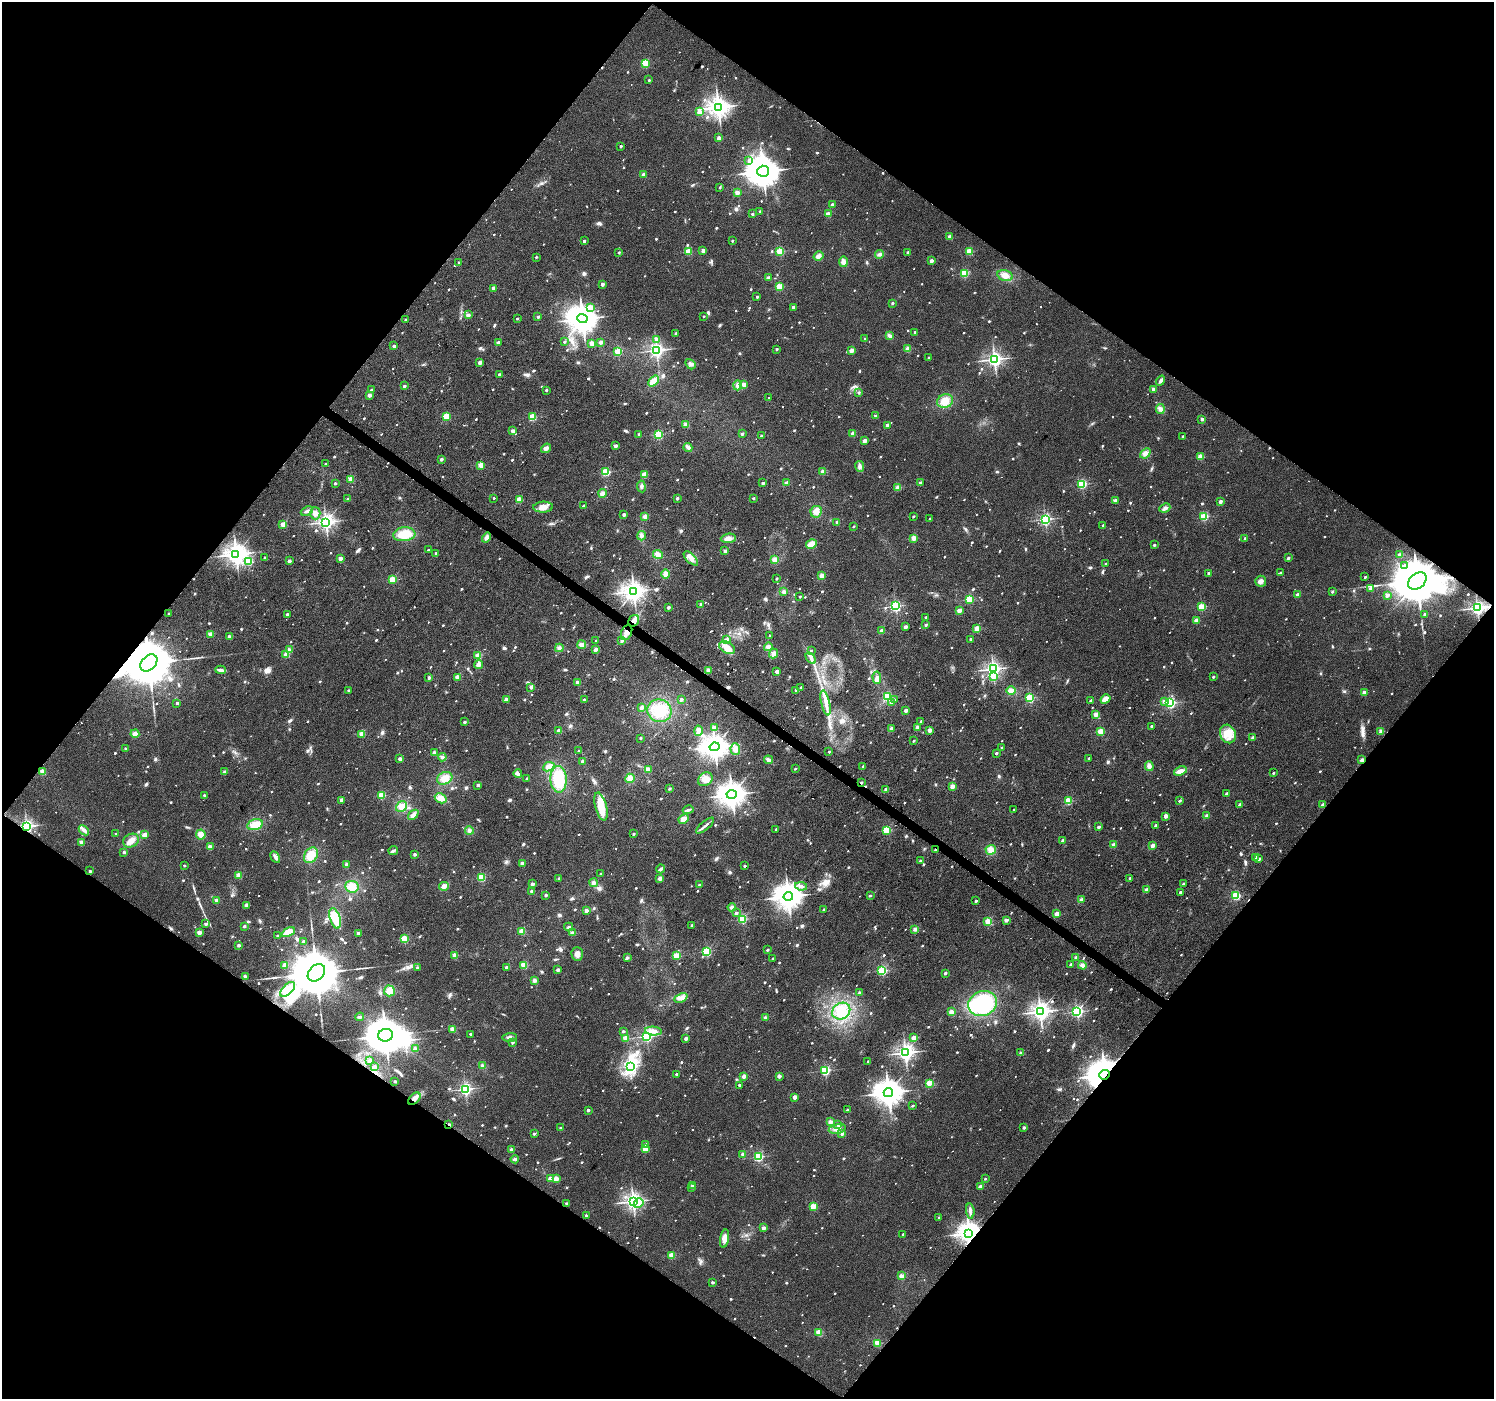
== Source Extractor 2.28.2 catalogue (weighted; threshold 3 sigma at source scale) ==
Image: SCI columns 6-5970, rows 247-5832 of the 5970 x 6010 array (HDU 1 of 3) = the unmasked area's bounding box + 8 px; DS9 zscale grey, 4 x 4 block average (1 PNG px = mean of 4 x 4 image px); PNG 1496 x 1401 px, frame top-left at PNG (2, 2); each listed source drawn as its Kron ellipse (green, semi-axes under 4 px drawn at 4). Shown black and unused: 50% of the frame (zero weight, under 2 of 3 exposures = <1% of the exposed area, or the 3 px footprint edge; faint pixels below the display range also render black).
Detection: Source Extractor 2.28.2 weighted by HDU 2 'WHT'. Background 0.0472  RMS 0.0081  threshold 0.0366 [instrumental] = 3 sigma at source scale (4.5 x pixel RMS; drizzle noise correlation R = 1.50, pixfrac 1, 0.0396/0.0396 arcsec/px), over >= 5 px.
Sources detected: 1439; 10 too faint to see at this stretch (4 x 4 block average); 2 inside a brighter object's white glare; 12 cosmic-ray / hot-pixel residue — neither listed nor drawn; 7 coinciding with a brighter row at this scale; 21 inside a brighter listed object's ellipse — not listed separately; of the other 1387, all 500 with FLUX_AUTO >= 10.8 (the completeness limit of this list) listed and drawn (887 fainter detections not listed), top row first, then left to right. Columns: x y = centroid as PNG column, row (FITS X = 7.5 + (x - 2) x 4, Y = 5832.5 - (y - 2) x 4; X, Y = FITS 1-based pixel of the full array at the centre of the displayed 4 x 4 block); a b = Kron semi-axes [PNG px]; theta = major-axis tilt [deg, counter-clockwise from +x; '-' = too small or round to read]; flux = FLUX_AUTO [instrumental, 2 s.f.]
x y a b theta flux
645 63 2 2 - 250
649 80 2 2 - 12
718 107 3 3 - 4400
699 112 2 2 - 80
719 138 2 2 - 82
621 146 2 2 - 18
749 160 2 2 - 12
763 171 5 5 - 12000
644 174 2 2 - 92
720 188 2 2 - 11
737 193 2 2 - 98
832 205 2 2 - 52
760 212 2 2 - 25
752 214 2 2 - 15
828 214 2 2 - 100
950 237 2 2 - 89
584 241 2 2 - 22
732 241 2 2 - 17
688 251 2 2 - 200
703 251 2 2 - 59
780 251 2 2 - 350
969 251 2 2 - 220
619 252 2 2 - 16
908 252 2 2 - 36
880 254 4 3 - 16
819 256 5 4 - 22
536 257 2 2 - 14
931 261 2 2 - 53
459 262 2 2 - 15
843 262 5 3 - 26
964 273 2 2 - 330
1005 275 8 5 -14 37
768 278 2 2 - 48
602 284 2 2 - 43
779 287 2 2 - 250
494 288 2 2 - 62
757 297 2 2 - 13
892 303 2 2 - 21
591 307 2 2 - 170
793 307 2 2 - 22
468 315 3 3 - 12
704 316 2 2 - 11
538 317 2 2 - 19
517 318 2 2 - 12
582 319 5 4 - 7400
405 320 2 2 - 12
915 332 2 2 - 32
676 333 2 2 - 24
889 336 4 3 - 16
657 339 2 2 - 79
865 339 2 2 - 15
564 342 2 2 - 17
601 342 2 2 - 61
498 343 2 2 - 52
592 343 2 2 - 110
394 346 2 2 - 43
776 349 2 2 - 17
908 349 2 2 - 120
657 350 2 2 - 1800
851 350 4 3 - 17
618 351 2 2 - 290
929 358 2 2 - 17
994 359 3 3 - 2000
480 362 2 2 - 58
690 364 6 4 -48 17
499 375 2 2 - 35
653 381 6 4 49 43
1161 381 5 3 - 14
744 384 2 2 - 66
737 385 5 4 - 21
404 386 2 2 - 33
1154 389 2 2 - 51
371 390 2 2 - 24
546 390 2 2 - 14
859 393 2 2 - 20
369 395 2 2 - 47
769 398 2 2 - 11
945 401 8 6 28 65
1160 409 5 4 - 19
446 416 2 2 - 260
876 416 2 2 - 37
533 417 2 2 - 290
1202 419 2 2 - 35
685 424 4 3 - 13
887 425 2 2 - 41
512 431 2 2 - 57
853 433 2 2 - 95
639 434 2 2 - 25
659 434 2 2 - 470
742 434 2 2 - 24
761 435 2 2 - 11
1183 436 2 2 - 17
864 441 2 2 - 71
615 446 2 2 - 42
688 447 4 4 - 16
546 448 5 3 - 17
1145 453 6 4 41 26
1200 457 2 2 - 160
441 459 2 2 - 28
325 464 2 2 - 19
481 465 2 2 - 180
860 466 5 3 - 17
823 471 2 2 - 97
606 472 2 2 - 370
644 475 2 2 - 170
351 479 2 2 - 160
335 483 2 2 - 18
763 483 2 2 - 29
786 483 2 2 - 49
920 483 2 2 - 43
1082 484 2 2 - 490
641 486 6 3 -83 15
898 488 2 2 - 150
603 493 4 3 - 23
494 498 2 2 - 12
677 498 2 2 - 24
753 498 2 2 - 16
347 499 2 2 - 14
519 500 2 2 - 210
1115 500 2 2 - 24
1220 502 2 2 - 52
583 506 2 2 - 17
543 507 10 5 3 33
1165 508 5 4 - 18
307 511 6 3 24 15
816 512 6 5 - 37
315 513 6 5 - 34
624 514 2 2 - 33
913 516 2 2 - 16
645 517 4 3 - 14
1204 517 2 2 - 370
930 519 2 2 - 14
1045 519 2 2 - 1100
326 522 3 3 - 2300
837 522 2 2 - 27
283 524 2 2 - 120
1103 525 2 2 - 17
853 526 2 2 - 15
404 534 11 7 6 110
641 536 5 4 - 16
486 538 5 3 - 22
728 538 7 4 4 30
913 538 2 2 - 120
1245 538 2 2 - 21
811 544 5 4 - 66
1154 545 2 2 - 22
428 550 2 2 - 15
725 551 3 3 - 12
436 553 2 2 - 21
236 554 3 3 - 4000
658 554 5 4 - 31
1400 555 2 2 - 98
265 558 2 2 - 13
340 558 2 2 - 68
691 558 9 4 -45 31
1288 558 2 2 - 27
775 560 2 2 - 160
289 561 2 2 - 42
249 562 2 2 - 340
1106 564 2 2 - 19
1405 565 2 2 - 23
1281 572 2 2 - 13
1209 573 2 2 - 29
665 574 5 4 - 29
821 576 2 2 - 97
1365 577 2 2 - 12
392 579 2 2 - 280
776 579 2 2 - 16
1261 581 5 5 - 20
1417 581 10 7 40 47000
1370 589 2 2 - 65
634 591 3 3 - 3700
784 592 3 3 - 13
1332 592 2 2 - 14
1297 595 2 2 - 48
1387 595 2 2 - 54
800 597 2 2 - 14
969 599 2 2 - 340
701 604 2 2 - 45
895 606 2 2 - 830
668 607 2 2 - 31
1201 607 2 2 - 320
1477 608 3 2 - 1700
959 611 2 2 - 99
169 614 2 2 - 12
287 614 2 2 - 21
1425 614 2 2 - 21
925 617 2 2 - 11
1196 620 2 2 - 69
634 621 6 5 - 27
926 625 2 2 - 19
905 627 2 2 - 52
977 629 2 2 - 190
882 631 2 2 - 60
627 633 8 5 67 36
210 634 2 2 - 41
770 636 2 2 - 11
229 637 2 2 - 72
727 639 2 2 - 38
970 639 2 2 - 16
596 641 2 2 - 12
622 641 2 2 - 14
582 645 4 3 - 21
727 647 8 5 -28 55
768 647 4 4 - 19
559 648 4 4 - 14
596 649 2 2 - 33
289 650 2 2 - 83
811 650 2 2 - 11
286 654 2 2 - 150
773 654 5 4 - 19
478 656 2 2 - 200
811 658 6 4 -57 20
149 663 10 7 45 50000
478 665 4 3 - 21
993 669 2 2 - 1900
221 670 5 3 - 20
708 670 3 3 - 13
777 672 2 2 - 77
993 676 2 2 - 93
457 677 2 2 - 110
1213 677 2 2 - 20
429 678 2 2 - 34
877 678 6 4 -87 22
577 682 2 2 - 47
531 687 2 2 - 44
801 687 2 2 - 21
348 690 2 2 - 11
796 690 2 2 - 21
1011 691 4 4 - 30
1364 693 2 2 - 99
888 696 2 2 - 510
1030 698 2 2 - 460
506 699 2 2 - 90
681 699 2 2 - 37
1105 699 5 3 - 42
584 700 2 2 - 21
895 700 2 2 - 11
1091 700 2 2 - 23
1164 701 2 2 - 22
892 702 2 2 - 52
177 703 2 2 - 19
825 703 13 3 -77 35
1170 703 2 2 - 850
642 707 4 3 - 19
659 711 12 11 - 120
906 711 2 2 - 63
1096 714 2 2 - 100
921 721 2 2 - 16
464 722 2 2 - 27
1151 726 2 2 - 13
715 727 4 3 - 16
917 727 2 2 - 57
892 728 2 2 - 71
930 730 2 2 - 77
559 731 2 2 - 91
698 731 5 3 - 24
1381 731 2 2 - 97
1101 732 2 2 - 270
135 734 4 4 - 19
362 734 2 2 - 150
1228 734 9 7 -66 62
1253 737 2 2 - 54
640 738 2 2 - 13
913 741 2 2 - 13
714 747 5 3 - 4900
1002 748 2 2 - 27
126 749 2 2 - 20
735 749 6 4 -85 29
579 751 2 2 - 11
829 752 2 2 - 12
434 753 4 3 - 13
996 753 2 2 - 27
442 757 4 3 - 13
1089 758 2 2 - 15
400 759 2 2 - 57
768 760 4 3 - 19
1362 760 2 2 - 53
582 761 2 2 - 51
863 766 2 2 - 14
1149 766 5 4 - 23
549 767 6 4 25 32
795 769 2 2 - 14
649 770 2 2 - 52
1180 771 7 4 21 32
43 772 2 2 - 170
225 772 3 3 - 13
1273 773 2 2 - 13
518 774 4 3 - 11
445 778 8 6 21 51
630 778 5 4 - 32
527 779 2 2 - 25
559 779 13 8 -87 210
705 779 8 6 38 36
861 783 2 2 - 22
478 785 2 2 - 39
952 786 2 2 - 120
669 789 2 2 - 25
886 789 2 2 - 41
1227 794 2 2 - 45
204 795 2 2 - 15
382 795 2 2 - 260
732 795 5 4 - 5700
441 798 6 4 -30 34
342 800 2 2 - 65
1068 801 2 2 - 300
1179 801 2 2 - 16
1239 805 2 2 - 21
1323 805 2 2 - 60
601 806 14 5 -75 110
401 807 6 5 - 42
688 810 5 3 - 11
1014 810 2 2 - 13
413 815 6 4 40 25
1166 816 2 2 - 70
1207 816 2 2 - 81
684 819 5 3 - 32
255 825 8 5 15 67
1155 825 2 2 - 21
26 826 3 2 - 1500
705 826 11 2 39 18
1098 827 2 2 - 30
776 829 2 2 - 16
84 830 6 3 -43 20
886 830 2 2 - 360
469 831 4 4 - 14
116 834 2 2 - 22
201 834 5 5 - 31
633 834 2 2 - 18
145 835 2 2 - 110
1063 840 2 2 - 45
131 841 8 6 32 40
81 842 2 2 - 85
1114 845 2 2 - 96
1153 846 2 2 - 78
210 847 2 2 - 86
935 850 2 2 - 29
991 850 5 5 - 37
393 851 5 2 - 13
124 852 2 2 - 26
415 854 2 2 - 33
311 855 8 6 57 80
275 857 6 3 -61 19
1255 857 2 2 - 50
1259 859 2 2 - 31
920 861 2 2 - 15
522 863 2 2 - 72
346 864 3 2 - 11
184 865 2 2 - 17
745 866 2 2 - 15
661 869 4 3 - 12
90 871 2 2 - 19
601 874 2 2 - 13
239 875 2 2 - 170
481 878 2 2 - 350
660 878 2 2 - 87
1130 878 2 2 - 18
559 879 2 2 - 26
593 883 4 3 - 14
532 884 2 2 - 48
1183 884 2 2 - 18
699 885 2 2 - 28
444 886 5 3 - 22
801 886 6 3 -9 16
352 887 7 5 -6 58
1146 890 2 2 - 65
532 891 2 2 - 45
1180 892 2 2 - 20
546 895 2 2 - 32
1236 895 2 2 - 500
788 896 4 4 - 6400
870 896 2 2 - 15
216 900 2 2 - 63
1081 900 2 2 - 69
976 901 2 2 - 20
246 905 3 3 - 11
732 907 4 3 - 16
824 909 2 2 - 13
586 911 2 2 - 68
736 913 2 2 - 32
1057 914 2 2 - 110
335 918 11 5 -73 140
742 919 2 2 - 480
1006 920 2 2 - 57
988 921 2 2 - 240
206 924 2 2 - 29
692 925 2 2 - 19
244 926 2 2 - 17
569 927 4 3 - 11
915 929 4 3 - 15
199 932 2 2 - 91
288 932 7 4 25 84
522 932 2 2 - 200
572 933 2 2 - 82
359 934 2 2 - 24
278 936 2 2 - 28
404 939 2 2 - 350
303 941 2 2 - 25
239 945 2 2 - 39
767 950 2 2 - 22
706 951 2 2 - 450
577 954 7 5 -87 32
455 955 2 2 - 160
676 956 2 2 - 300
627 958 2 2 - 40
773 958 2 2 - 14
1076 958 2 2 - 42
285 965 3 3 - 14
524 965 2 2 - 240
1071 965 2 2 - 25
1082 965 4 4 - 19
506 967 2 2 - 31
417 968 2 2 - 19
558 970 2 2 - 40
882 971 2 2 - 560
316 973 10 7 44 48000
945 973 2 2 - 26
245 976 2 2 - 65
534 980 4 3 - 13
288 989 9 5 45 40
389 991 5 5 - 48
859 993 2 2 - 30
681 998 7 3 24 21
983 1004 15 12 24 440
841 1011 9 8 - 74
951 1012 2 2 - 90
1040 1012 3 3 - 3000
1077 1012 2 2 - 1100
360 1017 4 3 - 12
766 1018 2 2 - 56
452 1029 2 2 - 130
623 1031 2 2 - 25
653 1031 8 4 -5 34
470 1034 2 2 - 16
386 1035 7 6 - 20000
647 1036 2 2 - 1100
510 1037 7 3 2 17
626 1038 2 2 - 210
686 1038 2 2 - 49
914 1038 2 2 - 110
512 1042 2 2 - 28
415 1049 2 2 - 72
905 1053 3 2 - 2400
1021 1053 2 2 - 39
370 1061 2 2 - 16
868 1061 2 2 - 12
483 1066 4 3 - 14
631 1066 3 3 - 710
374 1067 2 2 - 54
825 1071 2 2 - 590
676 1074 2 2 - 19
1104 1075 5 4 - 11000
744 1076 2 2 - 79
779 1076 2 2 - 58
395 1081 2 2 - 24
929 1083 2 2 - 180
739 1085 2 2 - 22
465 1089 2 2 - 1200
888 1093 5 4 - 6800
795 1097 2 2 - 80
414 1099 7 4 45 31
913 1106 2 2 - 13
588 1110 2 2 - 26
847 1110 2 2 - 31
830 1122 2 2 - 91
449 1124 2 2 - 31
838 1124 2 2 - 33
561 1128 2 2 - 21
1024 1128 2 2 - 29
837 1129 8 4 13 35
842 1133 2 2 - 50
534 1134 2 2 - 29
646 1144 2 2 - 15
645 1149 2 2 - 190
511 1150 2 2 - 73
743 1154 2 2 - 48
758 1157 2 2 - 620
515 1159 4 3 - 15
550 1179 2 2 - 88
556 1179 2 2 - 130
985 1179 2 2 - 13
693 1185 2 2 - 23
691 1187 2 2 - 25
980 1187 2 2 - 68
633 1201 3 2 - 2400
567 1203 2 2 - 32
639 1203 5 3 - 42
813 1206 2 2 - 190
970 1211 8 3 -85 23
586 1215 2 2 - 17
939 1218 2 2 - 17
763 1228 2 2 - 64
969 1233 3 3 - 4900
903 1234 2 2 - 12
725 1238 9 4 80 37
672 1255 2 2 - 210
901 1276 2 2 - 110
713 1282 2 2 - 28
819 1332 2 2 - 190
878 1343 2 2 - 240
Overlapping masked pixels (flux is a lower limit): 13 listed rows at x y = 1417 581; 1477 608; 634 621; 627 633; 149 663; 1362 760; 861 783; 26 826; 935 850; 1104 1075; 414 1099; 449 1124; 969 1233
Diffuse or blended objects may show on this block-average render without a row.